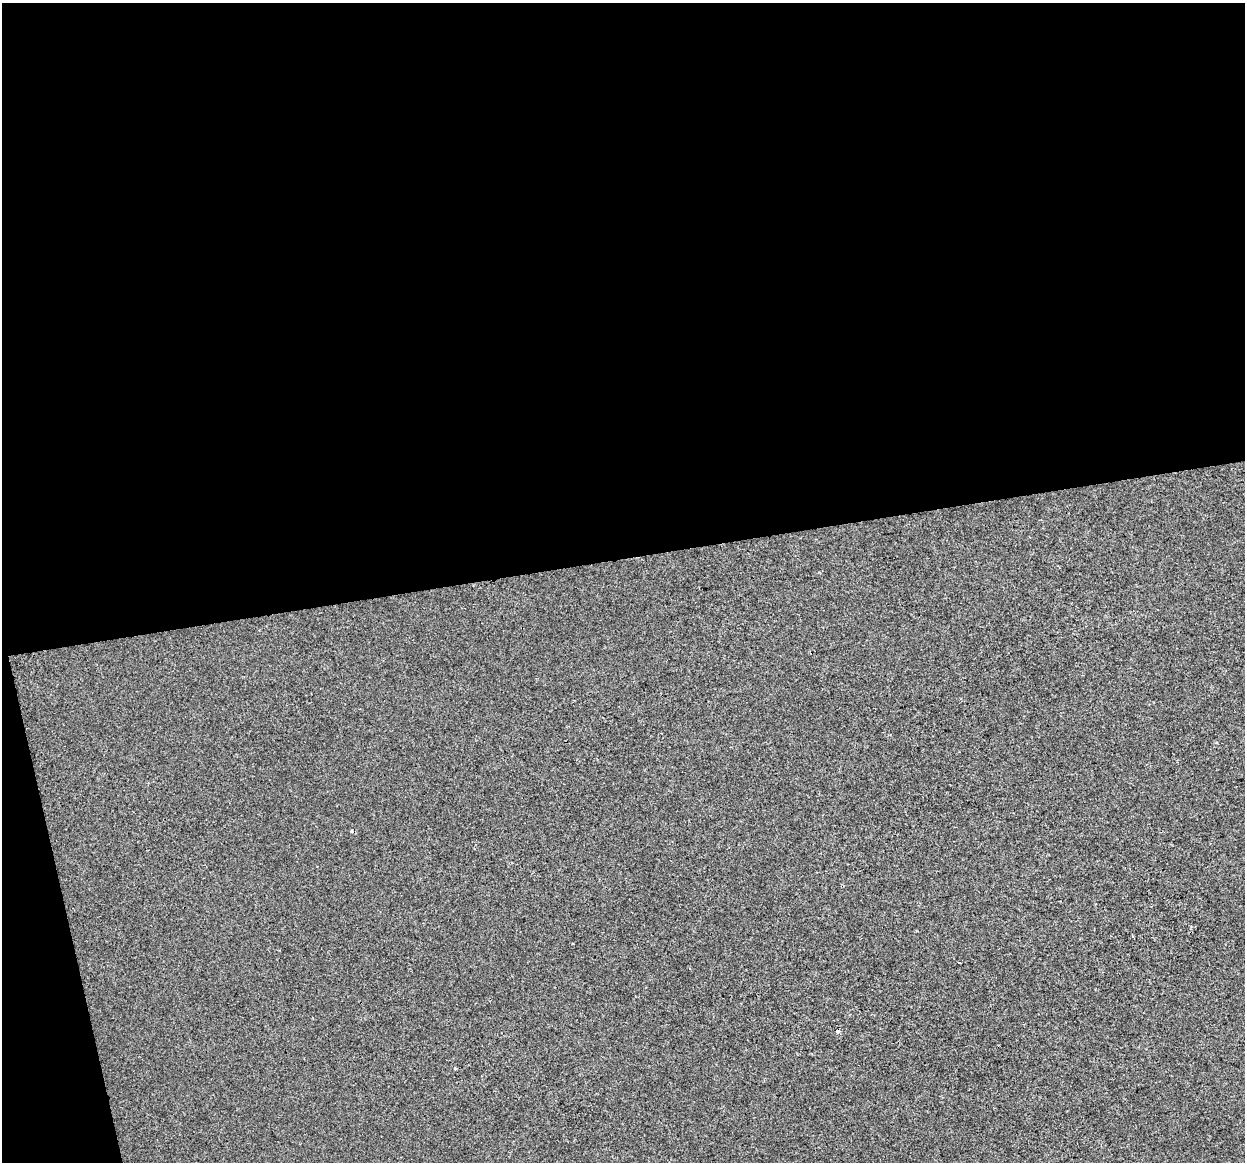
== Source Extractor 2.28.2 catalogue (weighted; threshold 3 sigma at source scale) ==
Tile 1 of 4 x 4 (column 1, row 1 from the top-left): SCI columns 1-1243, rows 3562-4721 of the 4972 x 4754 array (HDU 1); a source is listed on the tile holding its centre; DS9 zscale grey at full resolution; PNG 1247 x 1164 px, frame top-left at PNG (2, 3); no overlay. Shown black and unused: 50% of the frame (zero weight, under 2 of 3 exposures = <1% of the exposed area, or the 3 px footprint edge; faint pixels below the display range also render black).
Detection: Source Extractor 2.28.2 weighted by HDU 2 'WHT'; one run over the whole footprint, this tile lists its part. Background 1.36e-04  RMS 0.0057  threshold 0.0254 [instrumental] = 3 sigma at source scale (4.5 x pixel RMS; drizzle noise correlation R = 1.50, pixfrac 1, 0.0396/0.0396 arcsec/px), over >= 5 px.
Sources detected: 4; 2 cosmic-ray / hot-pixel residue — not listed; the other 2 listed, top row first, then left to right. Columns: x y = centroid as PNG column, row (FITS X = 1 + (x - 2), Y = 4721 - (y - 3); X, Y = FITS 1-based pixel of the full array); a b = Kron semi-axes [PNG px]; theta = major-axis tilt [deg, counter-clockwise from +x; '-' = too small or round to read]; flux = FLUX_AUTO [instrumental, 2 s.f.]
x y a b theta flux
572 944 3 2 - 0.66
960 963 3 3 - 2.4